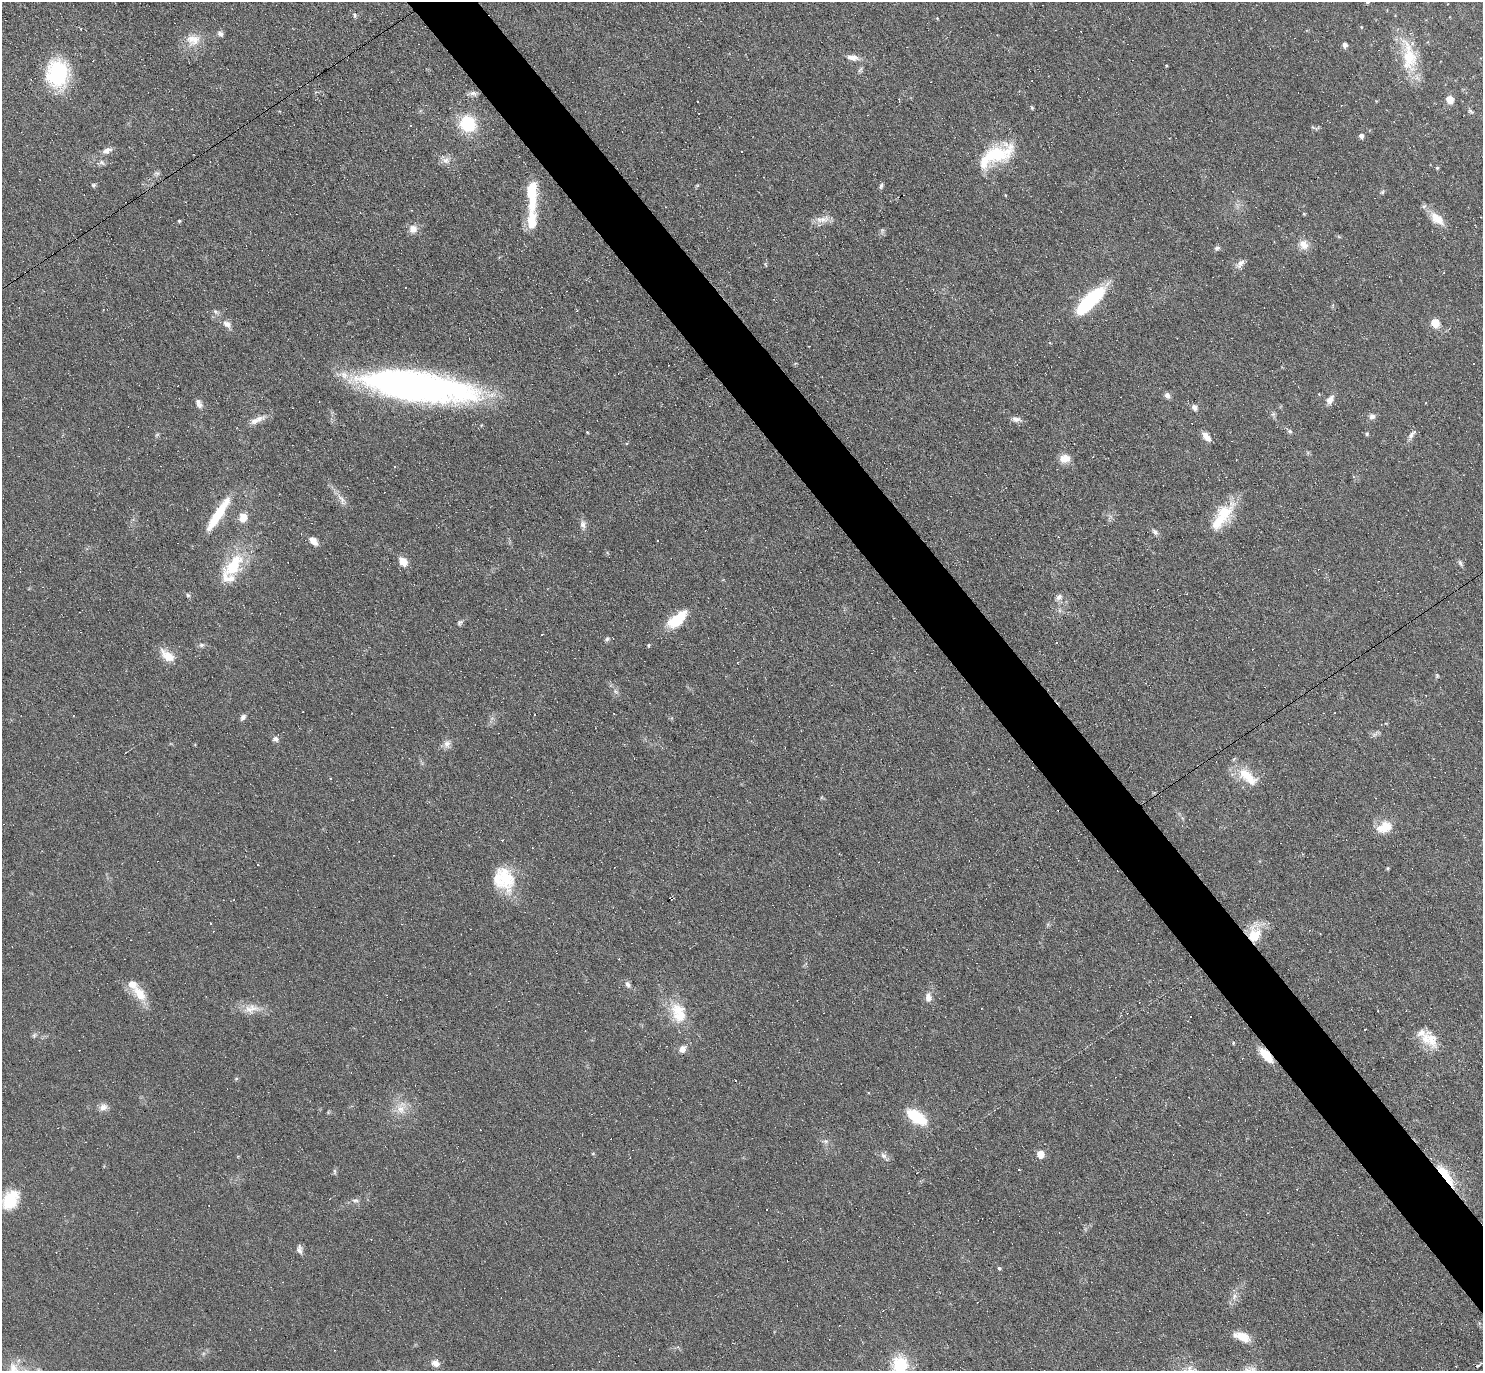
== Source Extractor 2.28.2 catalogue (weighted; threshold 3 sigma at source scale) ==
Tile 6 of 4 x 4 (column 2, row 2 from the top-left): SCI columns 1482-2962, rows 2888-4256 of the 5923 x 5919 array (HDU 1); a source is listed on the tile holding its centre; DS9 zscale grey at full resolution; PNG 1485 x 1373 px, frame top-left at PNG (2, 2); no overlay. Shown black and unused: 4% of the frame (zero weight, under 3 of 6 exposures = <1% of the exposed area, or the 3 px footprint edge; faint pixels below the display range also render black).
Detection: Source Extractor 2.28.2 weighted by HDU 2 'WHT'; one run over the whole footprint, this tile lists its part. Background 0.0809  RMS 0.0058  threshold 0.0238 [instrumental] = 3 sigma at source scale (4.09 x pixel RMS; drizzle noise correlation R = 1.36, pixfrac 0.8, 0.05/0.05 arcsec/px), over >= 5 px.
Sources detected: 213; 1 inside a brighter object's white glare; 74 cosmic-ray / hot-pixel residue — not listed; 10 inside a brighter listed object's ellipse — not listed separately; the other 128 listed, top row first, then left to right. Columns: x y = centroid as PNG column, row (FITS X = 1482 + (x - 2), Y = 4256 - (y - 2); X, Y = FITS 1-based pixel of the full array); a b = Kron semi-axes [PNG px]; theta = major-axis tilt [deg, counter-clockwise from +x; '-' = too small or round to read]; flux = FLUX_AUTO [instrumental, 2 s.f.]
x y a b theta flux
355 15 7 5 -60 0.98
937 18 4 3 - 0.45
1361 27 4 4 - 0.45
220 34 8 6 -45 1.7
195 40 21 11 55 7.8
1345 45 6 5 - 2.1
853 57 16 8 -9 4.1
1409 58 45 20 -83 23
860 70 8 6 66 1.2
57 74 21 16 -87 60
473 93 10 7 -18 2.1
1450 100 9 7 -44 5.2
697 101 3 2 - 0.6
1376 101 4 3 - 0.41
1032 107 5 4 - 0.69
468 124 18 17 - 24
1361 136 6 6 - 1.7
107 151 14 7 23 3
742 152 3 2 - 0.55
997 154 38 20 19 31
446 160 12 9 -12 3.2
102 162 10 6 -32 1.8
1437 168 5 4 - 0.71
157 173 8 6 -20 1.3
93 185 6 5 - 0.96
697 186 6 4 20 0.63
881 186 8 4 70 1.2
1382 192 6 5 - 0.86
1005 195 4 3 - 0.41
1304 214 4 4 - 0.62
823 219 22 9 15 4.9
1437 219 24 12 -39 8.5
179 221 4 3 - 0.75
532 221 44 12 89 16
413 229 11 11 - 4.2
882 230 8 5 90 1.1
1303 245 14 12 -53 5
1217 248 8 5 15 1.3
1240 263 13 7 42 2.9
765 264 7 3 -71 0.57
1090 301 38 11 45 46
215 312 8 5 -35 1.3
1435 323 8 7 - 8.2
227 324 15 8 -48 3.7
418 386 108 26 -8 260
1167 395 8 6 -51 2.2
1330 400 13 8 61 3.6
199 405 11 8 -36 2.6
1194 407 8 6 -53 2.2
1273 414 7 5 44 1.1
1372 416 8 8 - 2.1
1016 419 13 7 -15 2.6
255 421 28 8 21 5.1
1289 431 7 5 -17 1.1
587 432 4 3 - 0.46
1367 434 5 4 - 0.95
1411 435 11 7 60 2.5
1206 437 11 6 -50 4.3
1065 458 13 10 6 5.5
1353 477 4 4 - 0.72
342 500 19 6 -61 3.7
218 514 45 9 57 19
243 518 8 7 - 7.2
1221 518 43 18 51 20
583 525 13 8 -84 2.7
1155 532 9 6 -41 1.8
313 541 10 7 -42 4
658 541 3 3 - 0.63
403 562 10 8 -43 6.1
1460 563 10 5 -60 1.2
233 566 33 17 57 26
188 595 6 5 - 0.96
1059 597 9 7 42 2.1
1059 610 7 4 -71 1.1
677 619 25 12 40 16
460 623 9 6 49 1.3
542 634 3 2 - 0.33
607 639 6 6 - 1.1
1056 643 3 3 - 1.6
201 645 7 6 - 1.3
648 645 5 4 - 0.71
167 656 22 11 -38 8
615 691 8 4 -32 1.3
534 715 2 2 - 0.36
243 717 8 6 47 1.8
1375 734 12 4 38 1.4
275 739 7 7 - 2
447 744 10 9 - 3
1246 775 29 14 -29 13
330 778 3 2 - 0.54
1385 827 19 13 20 10
1387 868 4 3 - 0.68
506 879 36 17 -78 20
671 898 4 3 - 7.7
1254 933 25 14 80 14
628 984 9 6 -62 1.9
140 994 24 14 -52 11
928 997 10 7 -89 3.9
251 1009 23 12 11 7.5
679 1014 32 18 -67 17
34 1035 8 5 70 1.1
1429 1039 26 17 -42 12
1233 1043 4 4 - 0.59
683 1049 11 8 51 3.5
1266 1055 19 8 -47 11
236 1079 6 4 1 0.62
736 1081 2 2 - 0.38
103 1107 12 9 12 3.1
401 1108 19 12 83 8
916 1117 24 11 -34 21
826 1141 8 6 -19 1.5
593 1154 5 3 - 0.5
1040 1154 5 5 - 11
884 1156 14 6 -46 2.3
334 1171 8 4 82 0.92
1446 1175 35 9 -55 18
10 1200 22 15 63 19
355 1200 10 5 3 1.7
299 1250 11 7 -74 2.2
999 1268 5 5 - 0.79
1234 1296 9 6 53 2.6
1242 1337 22 11 -21 8
678 1347 4 4 - 1
334 1350 3 2 - 0.52
435 1363 11 9 -18 3.4
900 1365 19 17 -71 23
1478 1365 9 4 40 1.1
14 1369 21 13 -69 9.4
Overlapping masked pixels (flux is a lower limit): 4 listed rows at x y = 671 898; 1254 933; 1266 1055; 1446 1175
Isophote crosses this tile's border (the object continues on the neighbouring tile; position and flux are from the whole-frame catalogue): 2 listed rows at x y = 900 1365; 14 1369